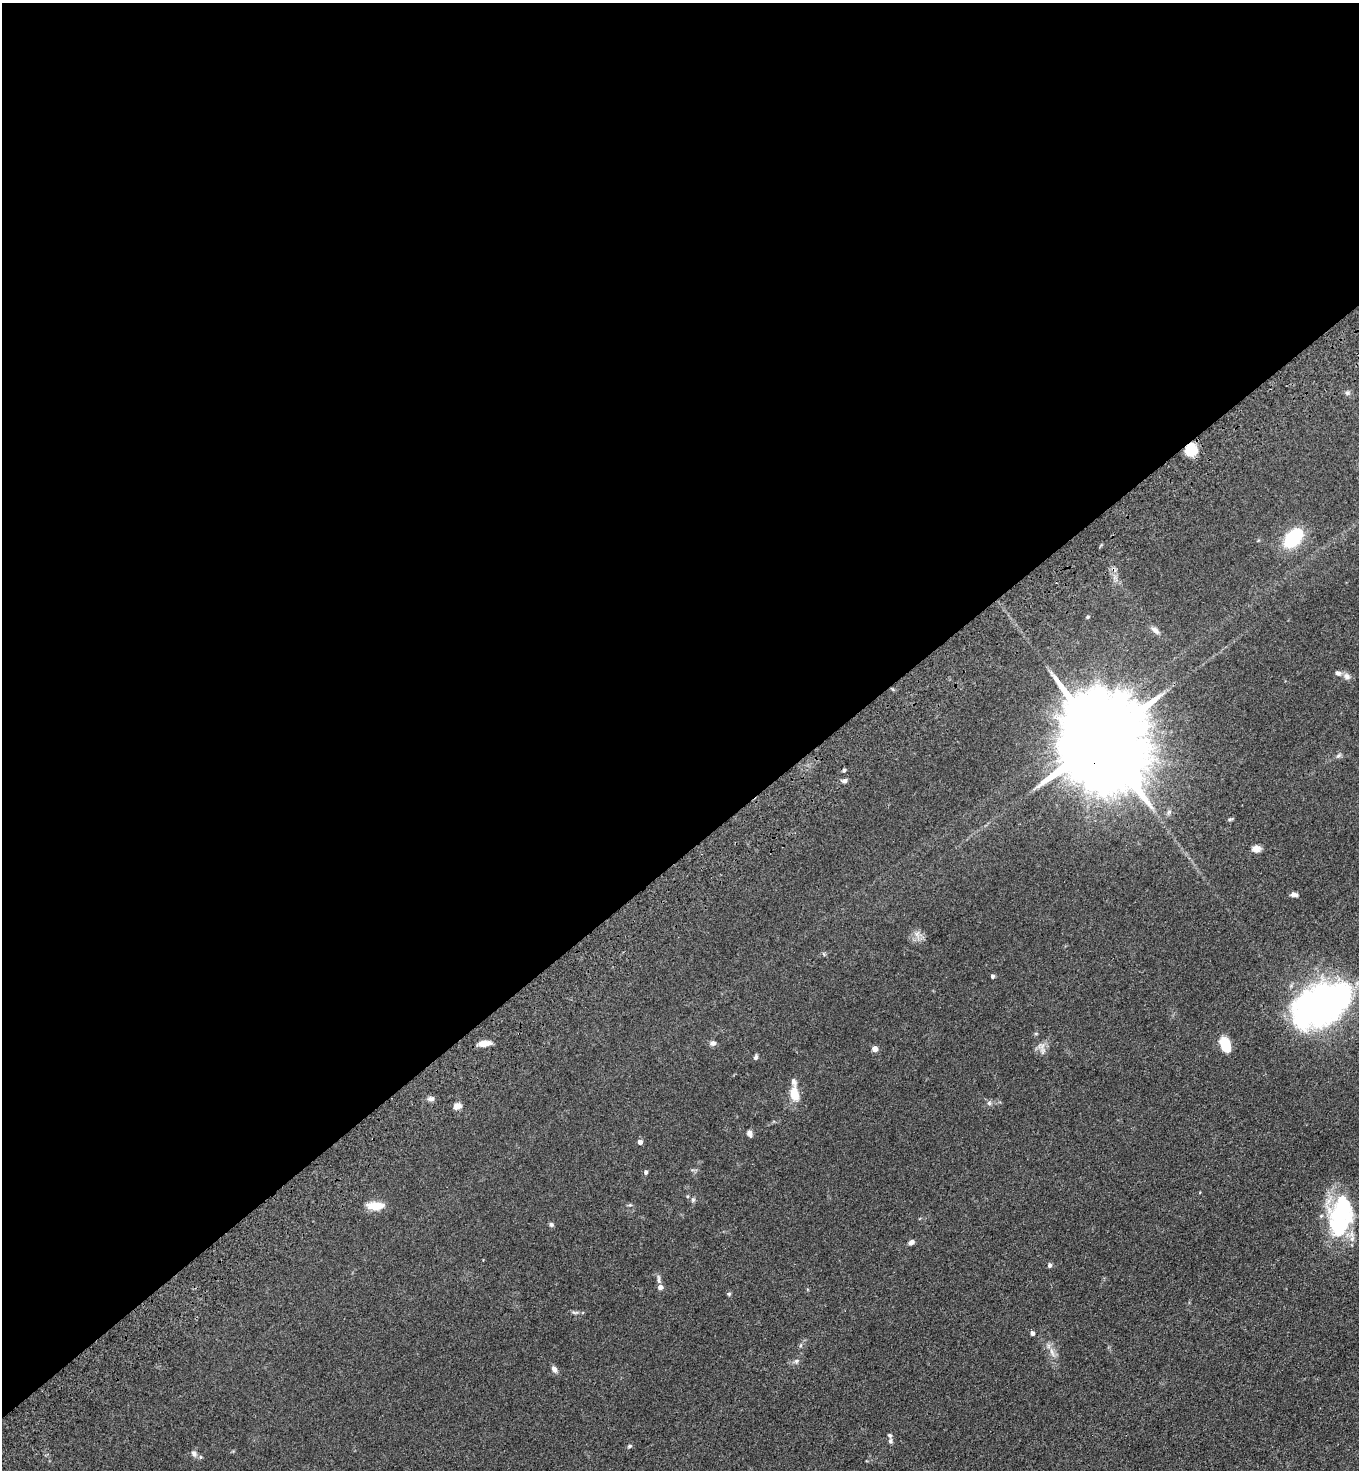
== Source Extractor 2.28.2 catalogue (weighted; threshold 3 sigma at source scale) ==
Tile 2 of 4 x 4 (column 2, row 1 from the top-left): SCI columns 1731-3087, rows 4507-5974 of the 6036 x 6074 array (HDU 1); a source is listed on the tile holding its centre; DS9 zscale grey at full resolution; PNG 1361 x 1472 px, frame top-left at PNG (2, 3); no overlay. Shown black and unused: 58% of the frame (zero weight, under 3 of 4 exposures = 6% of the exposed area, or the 3 px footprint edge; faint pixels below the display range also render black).
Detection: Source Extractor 2.28.2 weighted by HDU 2 'WHT'; one run over the whole footprint, this tile lists its part. Background 0.0845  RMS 0.0065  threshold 0.0292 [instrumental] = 3 sigma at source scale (4.5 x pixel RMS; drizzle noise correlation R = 1.50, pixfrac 1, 0.05/0.05 arcsec/px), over >= 5 px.
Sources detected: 52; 2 inside a brighter object's white glare — not listed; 2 inside a brighter listed object's ellipse — not listed separately; the other 48 listed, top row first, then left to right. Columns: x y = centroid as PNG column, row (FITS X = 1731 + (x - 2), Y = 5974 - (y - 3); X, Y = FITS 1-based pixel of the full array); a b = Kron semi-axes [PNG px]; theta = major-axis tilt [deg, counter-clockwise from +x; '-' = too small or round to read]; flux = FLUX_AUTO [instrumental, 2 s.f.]
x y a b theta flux
1347 393 7 6 - 1.5
1191 450 11 10 - 16
1293 538 19 12 47 40
1088 617 5 4 - 0.95
1155 630 14 6 -39 2.9
1338 673 8 6 -17 1.8
1347 676 9 7 -38 2.8
1101 740 32 20 -58 17000
1338 756 8 5 41 1.3
844 770 5 4 - 0.89
844 781 7 5 -1 1.6
1230 819 8 3 13 0.84
1256 849 10 7 2 4
1294 895 8 5 -6 2
917 934 7 6 - 2.4
992 976 5 5 - 1.2
1322 1005 58 35 33 220
484 1043 13 6 6 5.8
713 1043 8 7 - 1.9
1225 1045 15 9 -69 14
1041 1046 11 7 1 3.3
875 1049 4 4 - 6.9
756 1057 6 5 - 1.3
794 1094 18 10 -82 10
431 1099 9 7 0 1.9
989 1103 6 6 - 1.4
457 1106 9 7 25 3.9
749 1133 7 5 -84 2.5
640 1142 4 4 - 3.2
646 1172 5 5 - 1.3
693 1200 6 5 - 1.2
630 1205 6 4 -38 0.88
375 1206 20 9 0 9.6
1339 1218 43 26 73 67
551 1225 6 5 - 1.3
911 1242 7 5 30 2.1
1050 1265 5 5 - 1.5
659 1280 13 4 -82 2.1
660 1287 5 5 - 3.1
729 1294 5 4 - 0.82
575 1312 10 4 0 1.5
1032 1333 4 4 - 2.4
1052 1352 13 5 -71 3.5
796 1361 6 5 - 1.2
554 1369 9 6 -61 2.5
890 1441 7 5 -81 1.4
630 1446 6 4 32 1
194 1453 9 7 -58 2.3
Overlapping masked pixels (flux is a lower limit): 2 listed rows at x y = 1191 450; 1101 740
Isophote crosses this tile's border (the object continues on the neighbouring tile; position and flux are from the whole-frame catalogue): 1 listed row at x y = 1322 1005